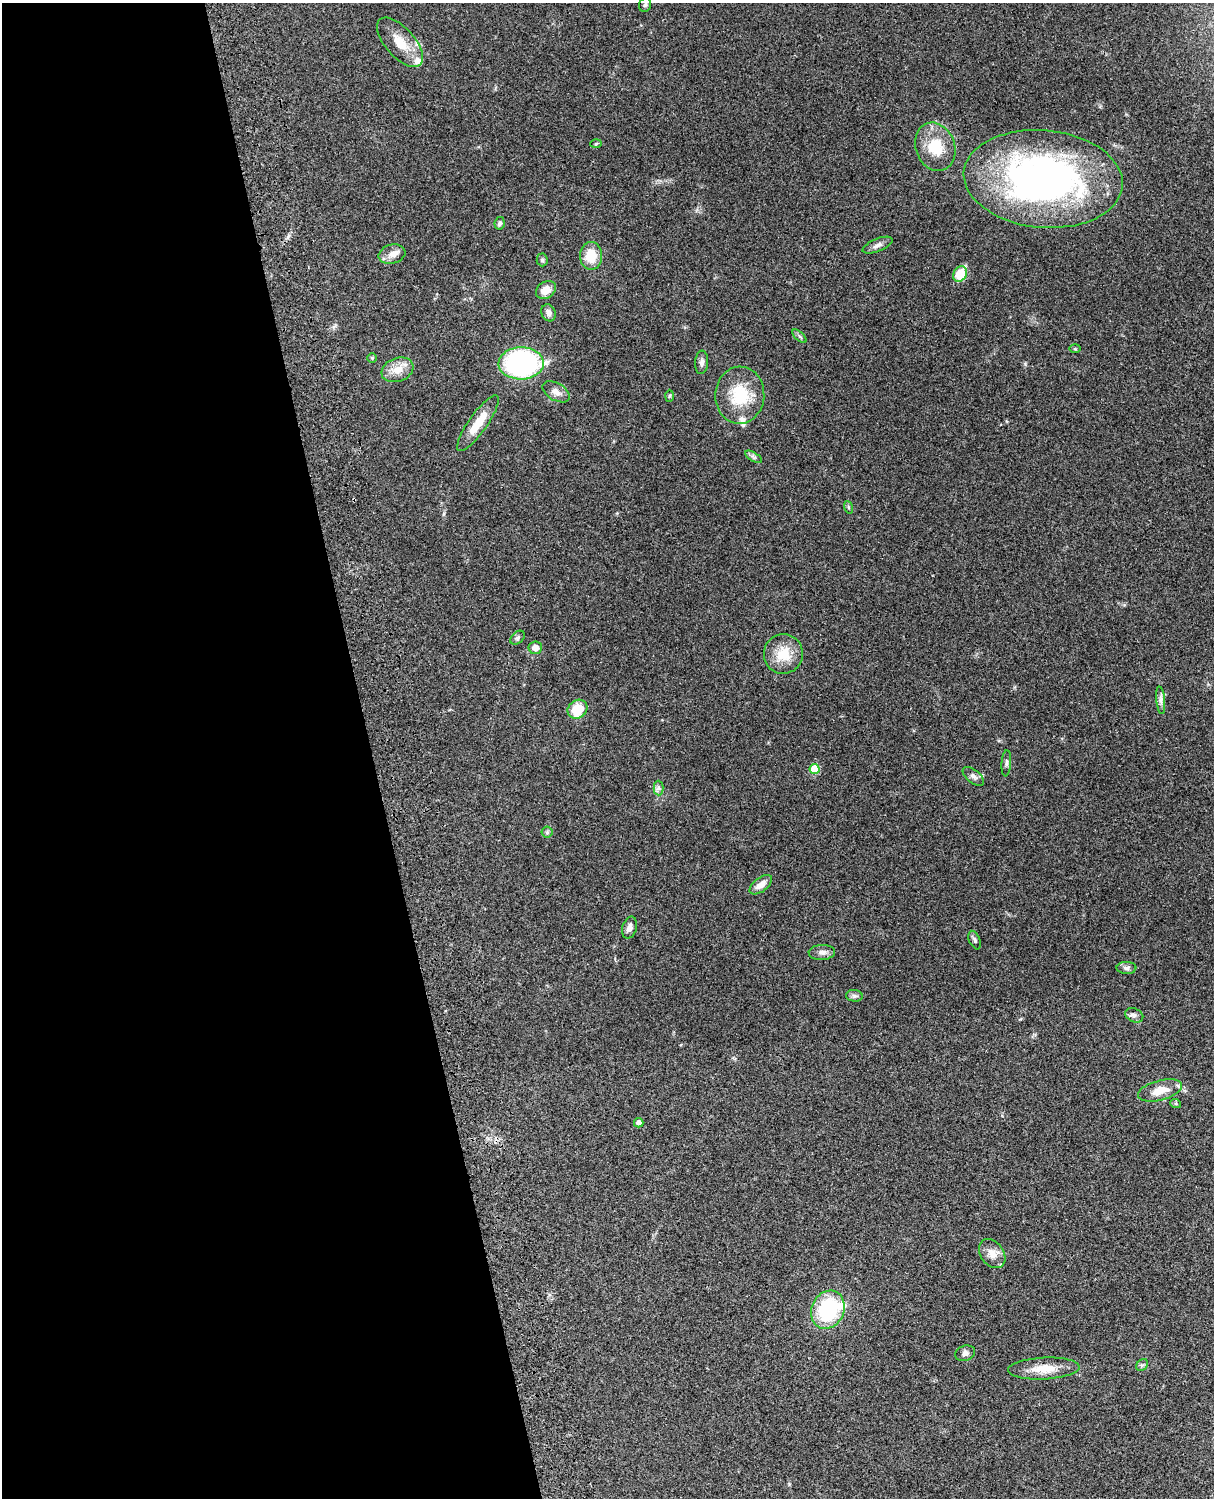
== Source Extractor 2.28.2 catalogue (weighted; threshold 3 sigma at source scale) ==
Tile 5 of 4 x 3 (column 1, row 2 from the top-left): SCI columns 122-1333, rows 1772-3267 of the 5088 x 4926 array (HDU 1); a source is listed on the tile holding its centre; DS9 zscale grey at full resolution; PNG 1216 x 1500 px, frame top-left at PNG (2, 3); each listed source drawn as its Kron ellipse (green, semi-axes under 4 px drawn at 4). Shown black and unused: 31% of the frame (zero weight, under 3 of 4 exposures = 6% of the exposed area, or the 3 px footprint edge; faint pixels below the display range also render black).
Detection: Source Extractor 2.28.2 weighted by HDU 2 'WHT'; one run over the whole footprint, this tile lists its part. Background 0.103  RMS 0.0065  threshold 0.0292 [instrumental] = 3 sigma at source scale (4.5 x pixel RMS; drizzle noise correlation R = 1.50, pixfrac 1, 0.05/0.05 arcsec/px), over >= 5 px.
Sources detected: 53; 3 inside a brighter listed object's ellipse — not listed separately; the other 50 listed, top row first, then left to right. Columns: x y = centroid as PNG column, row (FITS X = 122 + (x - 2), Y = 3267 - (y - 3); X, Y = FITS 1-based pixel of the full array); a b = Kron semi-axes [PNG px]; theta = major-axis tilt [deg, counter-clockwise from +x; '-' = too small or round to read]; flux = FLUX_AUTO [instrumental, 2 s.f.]
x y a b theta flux
645 5 7 5 72 1.2
400 42 30 14 -48 14
596 144 5 3 - 0.59
935 147 25 19 -70 21
1043 179 80 48 -5 240
500 223 6 5 - 1.6
877 245 16 6 22 2.9
392 254 13 9 15 4.8
591 256 14 11 89 14
542 260 6 5 - 1.2
960 274 8 6 59 18
546 290 11 8 35 6.5
548 313 8 7 - 3.1
799 336 9 4 -42 1.2
1075 349 6 4 -1 0.71
372 358 5 5 - 0.68
702 362 11 6 85 2.5
521 363 22 16 1 110
397 370 16 11 20 8.5
556 392 15 8 -30 4.6
740 395 28 24 88 26
669 396 6 4 87 0.93
478 423 33 9 55 13
753 457 10 4 -31 1.6
848 507 6 4 -71 0.88
518 638 8 5 40 1.4
535 648 7 6 - 4.8
783 654 20 19 - 15
1161 700 14 4 -84 2.3
577 709 10 9 - 17
1006 763 13 4 86 1.8
815 769 5 5 - 23
973 776 12 6 -39 2.5
658 788 7 5 -89 1.6
547 832 5 5 - 1
761 885 13 7 37 5.2
630 928 11 7 74 3.2
975 940 10 5 -66 1.5
822 952 13 7 3 3
1126 968 10 6 -1 2.2
854 996 8 6 -7 1.6
1134 1015 9 6 -23 2.3
1160 1090 23 10 15 9.9
1176 1104 5 3 - 0.84
639 1123 5 4 - 2.7
992 1254 16 11 -53 6.4
828 1310 19 16 66 49
965 1353 10 7 19 2.7
1142 1365 6 5 - 1.3
1044 1368 36 11 3 13